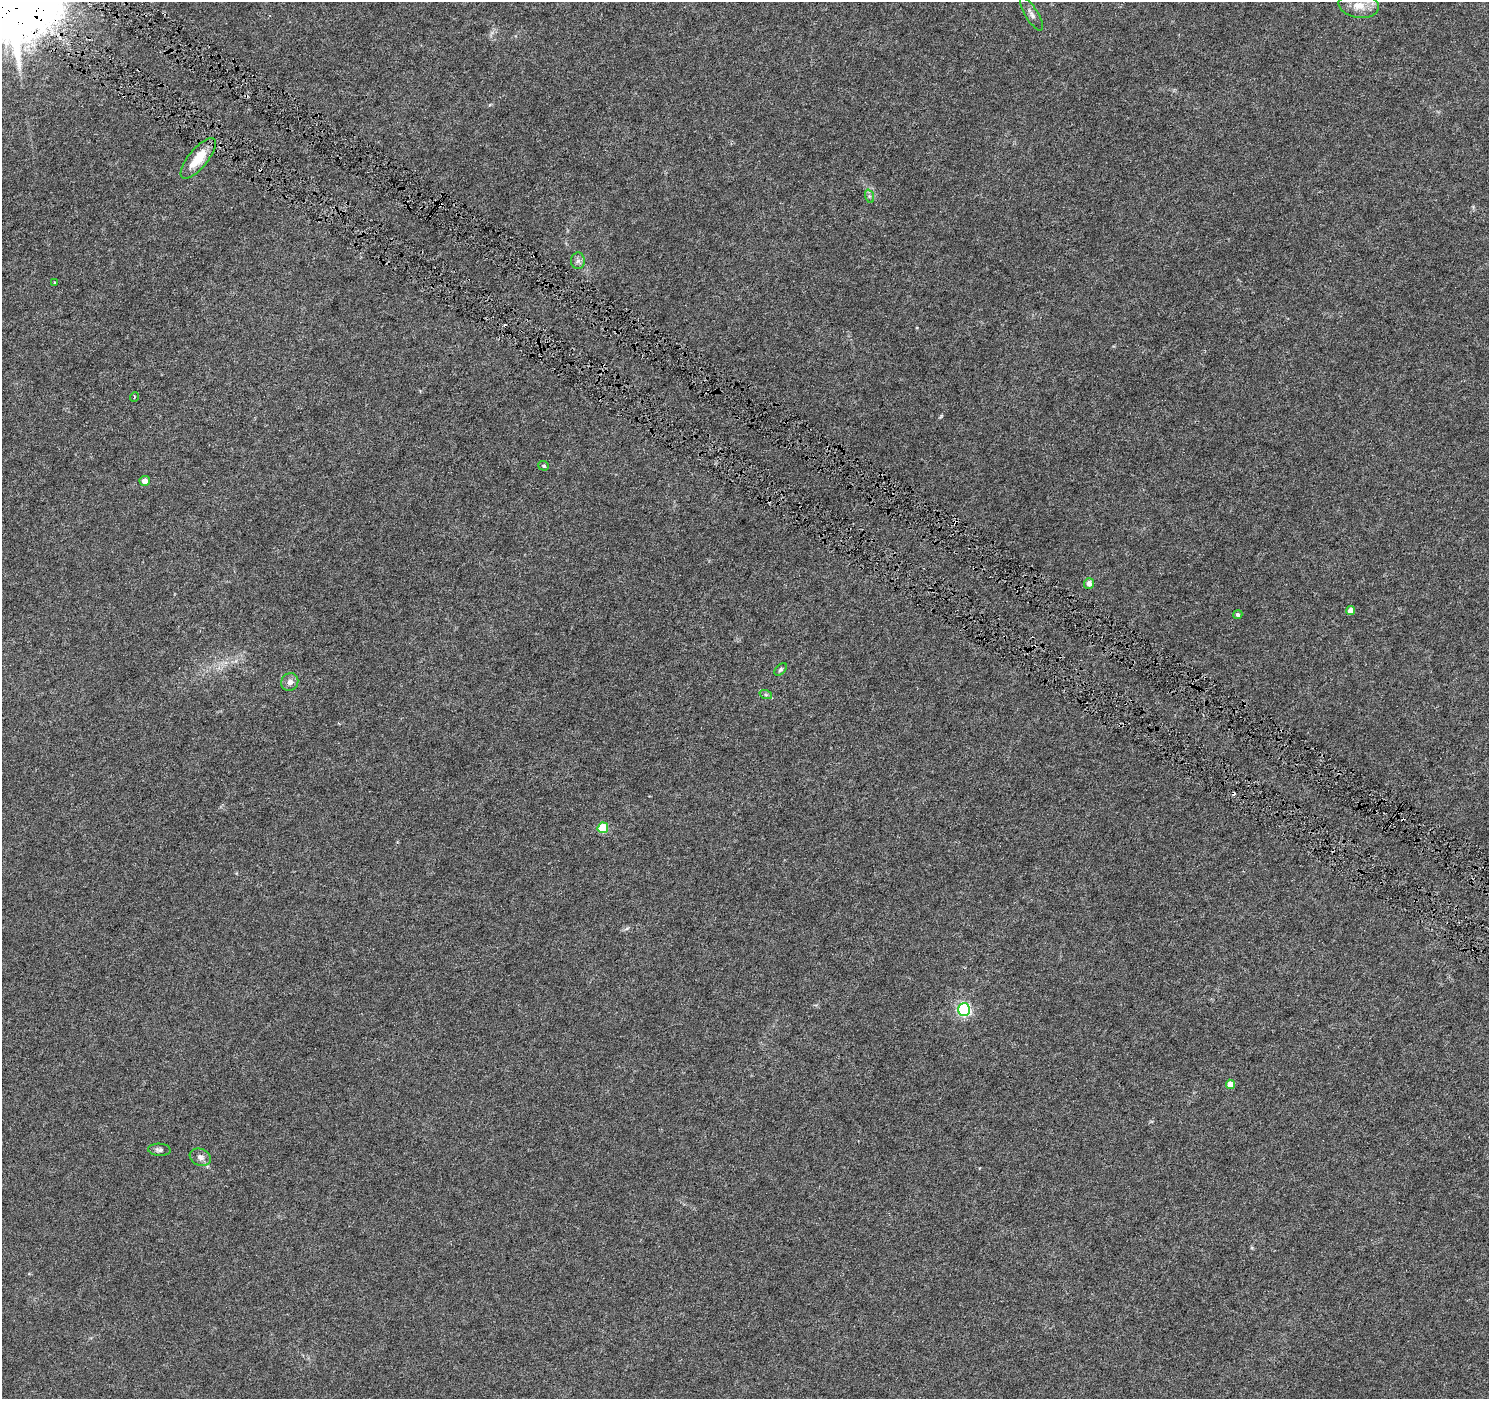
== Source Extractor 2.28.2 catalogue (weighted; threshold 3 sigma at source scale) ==
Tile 11 of 4 x 4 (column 3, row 3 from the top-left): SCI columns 2977-4463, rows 1584-2980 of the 5958 x 6028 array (HDU 1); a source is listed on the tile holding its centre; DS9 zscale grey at full resolution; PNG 1491 x 1401 px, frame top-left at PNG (2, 2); each listed source drawn as its Kron ellipse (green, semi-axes under 4 px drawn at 4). Shown black and unused: <1% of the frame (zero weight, under 4 of 8 exposures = <1% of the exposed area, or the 3 px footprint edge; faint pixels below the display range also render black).
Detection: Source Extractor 2.28.2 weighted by HDU 2 'WHT'; one run over the whole footprint, this tile lists its part. Background 0.00236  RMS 8.3e-04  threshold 0.0034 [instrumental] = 3 sigma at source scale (4.09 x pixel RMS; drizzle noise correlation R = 1.36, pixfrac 0.8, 0.0396/0.0396 arcsec/px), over >= 5 px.
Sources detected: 26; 6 cosmic-ray / hot-pixel residue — neither listed nor drawn; the other 20 listed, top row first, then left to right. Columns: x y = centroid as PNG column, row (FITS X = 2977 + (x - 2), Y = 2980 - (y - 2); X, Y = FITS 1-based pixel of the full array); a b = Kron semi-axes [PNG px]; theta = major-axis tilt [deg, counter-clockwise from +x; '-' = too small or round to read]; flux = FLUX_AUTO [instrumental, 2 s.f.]
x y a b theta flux
1359 6 20 12 -8 1.2
1031 14 19 6 -58 0.37
198 158 25 9 50 1.8
869 196 7 4 -72 0.15
578 261 8 7 - 0.26
55 283 3 2 - 0.071
134 397 5 3 - 0.059
544 466 5 4 - 0.12
145 481 5 5 - 0.44
1089 583 5 5 - 0.42
1350 611 4 4 - 0.73
1238 615 4 4 - 0.18
781 669 7 4 44 0.14
290 682 9 8 - 0.36
766 695 6 4 -19 0.12
603 828 5 5 - 3
964 1010 6 6 - 11
1230 1084 4 4 - 0.85
159 1150 11 6 -3 0.26
200 1157 11 8 -21 0.36